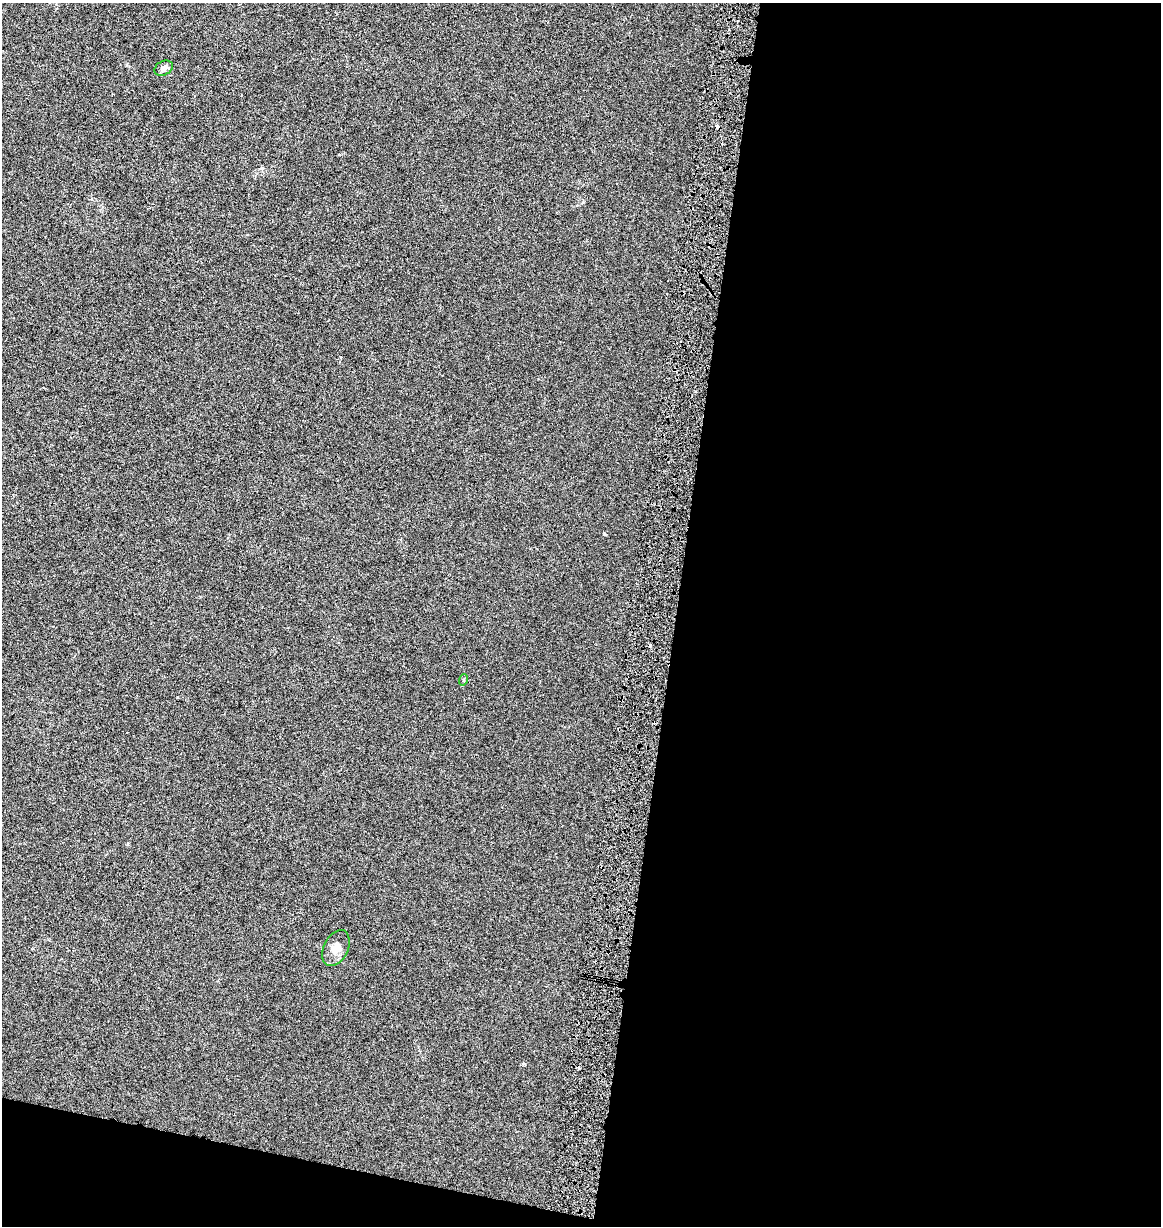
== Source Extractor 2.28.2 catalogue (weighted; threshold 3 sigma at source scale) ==
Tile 16 of 4 x 4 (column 4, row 4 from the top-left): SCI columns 3764-4922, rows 2-1225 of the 5150 x 4910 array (HDU 1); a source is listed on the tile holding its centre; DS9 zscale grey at full resolution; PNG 1163 x 1228 px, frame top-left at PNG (2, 3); each listed source drawn as its Kron ellipse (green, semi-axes under 4 px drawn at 4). Shown black and unused: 45% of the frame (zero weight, under 3 of 6 exposures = <1% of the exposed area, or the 3 px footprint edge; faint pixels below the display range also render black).
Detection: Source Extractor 2.28.2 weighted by HDU 2 'WHT'; one run over the whole footprint, this tile lists its part. Background 0.00109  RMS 0.0025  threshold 0.0103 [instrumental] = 3 sigma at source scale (4.09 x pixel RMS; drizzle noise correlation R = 1.36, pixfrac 0.8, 0.0396/0.0396 arcsec/px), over >= 5 px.
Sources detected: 6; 3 cosmic-ray / hot-pixel residue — neither listed nor drawn; the other 3 listed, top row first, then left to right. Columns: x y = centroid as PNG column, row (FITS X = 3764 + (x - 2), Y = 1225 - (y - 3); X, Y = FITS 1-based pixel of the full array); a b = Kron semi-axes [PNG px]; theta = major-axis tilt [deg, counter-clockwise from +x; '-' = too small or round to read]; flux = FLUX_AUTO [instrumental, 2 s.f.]
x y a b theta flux
164 68 10 7 27 0.78
463 680 6 3 70 0.24
336 948 19 12 64 2.1